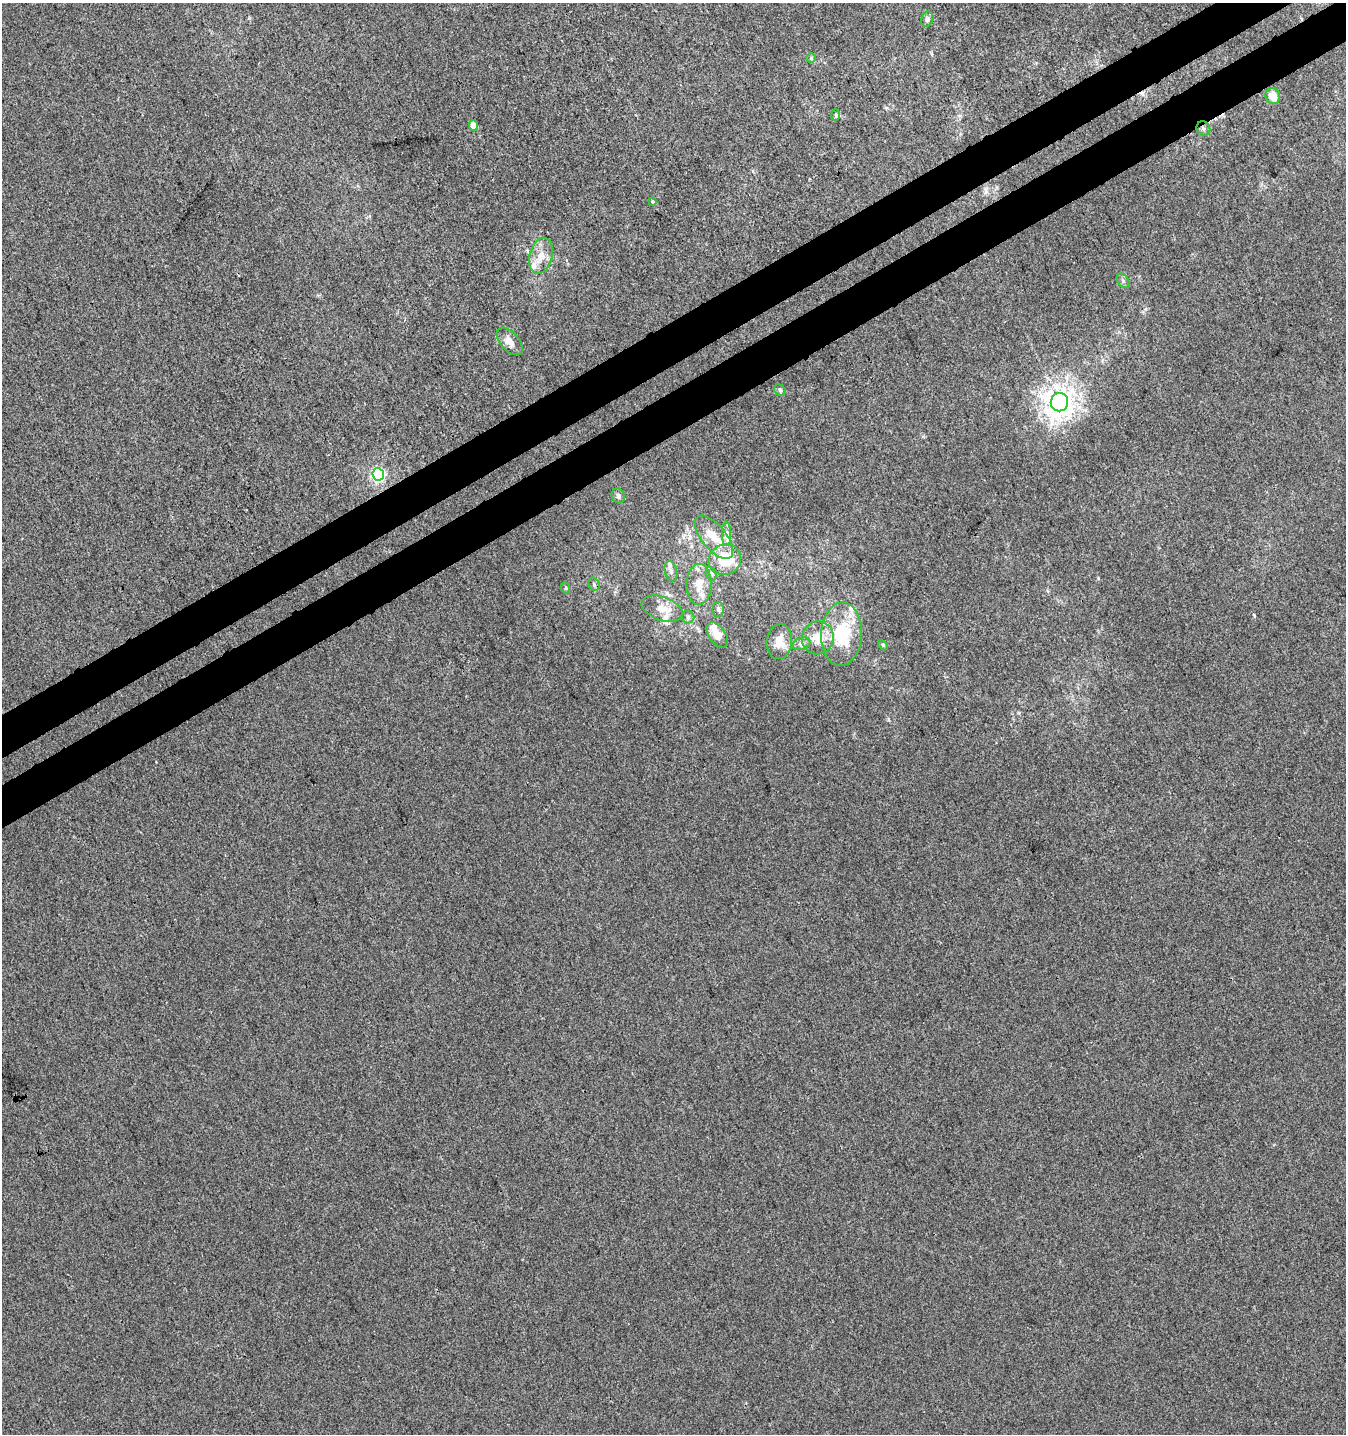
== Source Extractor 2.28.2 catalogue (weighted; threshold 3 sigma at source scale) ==
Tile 10 of 4 x 4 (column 2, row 3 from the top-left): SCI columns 1535-2878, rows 1485-2916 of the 5696 x 5835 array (HDU 1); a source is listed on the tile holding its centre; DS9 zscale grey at full resolution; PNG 1348 x 1436 px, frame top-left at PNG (2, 3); each listed source drawn as its Kron ellipse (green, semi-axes under 4 px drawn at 4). Shown black and unused: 6% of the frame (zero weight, under 3 of 4 exposures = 5% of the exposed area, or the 3 px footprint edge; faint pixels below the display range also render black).
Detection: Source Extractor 2.28.2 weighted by HDU 2 'WHT'; one run over the whole footprint, this tile lists its part. Background -4.85e-06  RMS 0.0049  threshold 0.0221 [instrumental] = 3 sigma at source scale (4.5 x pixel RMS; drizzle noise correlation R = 1.50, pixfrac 1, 0.0396/0.0396 arcsec/px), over >= 5 px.
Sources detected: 37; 1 cosmic-ray / hot-pixel residue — neither listed nor drawn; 5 inside a brighter listed object's ellipse — not listed separately; the other 31 listed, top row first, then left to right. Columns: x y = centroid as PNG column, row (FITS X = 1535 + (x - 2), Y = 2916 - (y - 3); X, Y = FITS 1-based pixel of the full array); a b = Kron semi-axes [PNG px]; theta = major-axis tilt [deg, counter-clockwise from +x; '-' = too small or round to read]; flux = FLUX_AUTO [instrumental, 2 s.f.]
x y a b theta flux
927 19 8 5 73 1.2
811 58 5 4 - 0.54
1273 96 8 7 - 6.3
836 115 6 4 -89 0.77
473 126 5 4 - 7.8
1203 128 7 6 - 1.6
652 202 4 3 - 1.2
541 256 18 11 75 6.6
1123 281 8 5 -54 1.2
509 341 16 9 -49 4.2
780 390 6 5 - 0.9
1059 402 9 8 - 390
378 474 6 6 - 83
618 496 8 6 -68 1.6
727 534 12 4 -90 2
714 537 26 12 -50 9.7
725 560 16 15 - 17
671 571 10 6 -75 1.9
711 574 7 5 -69 1
594 584 7 5 -70 0.93
699 584 20 12 88 7.5
566 588 6 3 -72 0.56
662 609 21 11 -19 6.2
718 609 7 5 -90 1.1
688 617 6 6 - 1.2
841 634 31 20 87 29
717 635 14 8 -54 5.7
818 638 16 16 - 8.8
779 641 17 12 84 6.5
801 644 9 6 20 1.5
883 645 6 3 -46 0.58
Overlapping masked pixels (flux is a lower limit): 1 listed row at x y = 1203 128
Unlisted compact peaks at least as high as the median listed source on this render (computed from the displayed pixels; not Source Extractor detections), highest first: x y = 1254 615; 1098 578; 888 719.